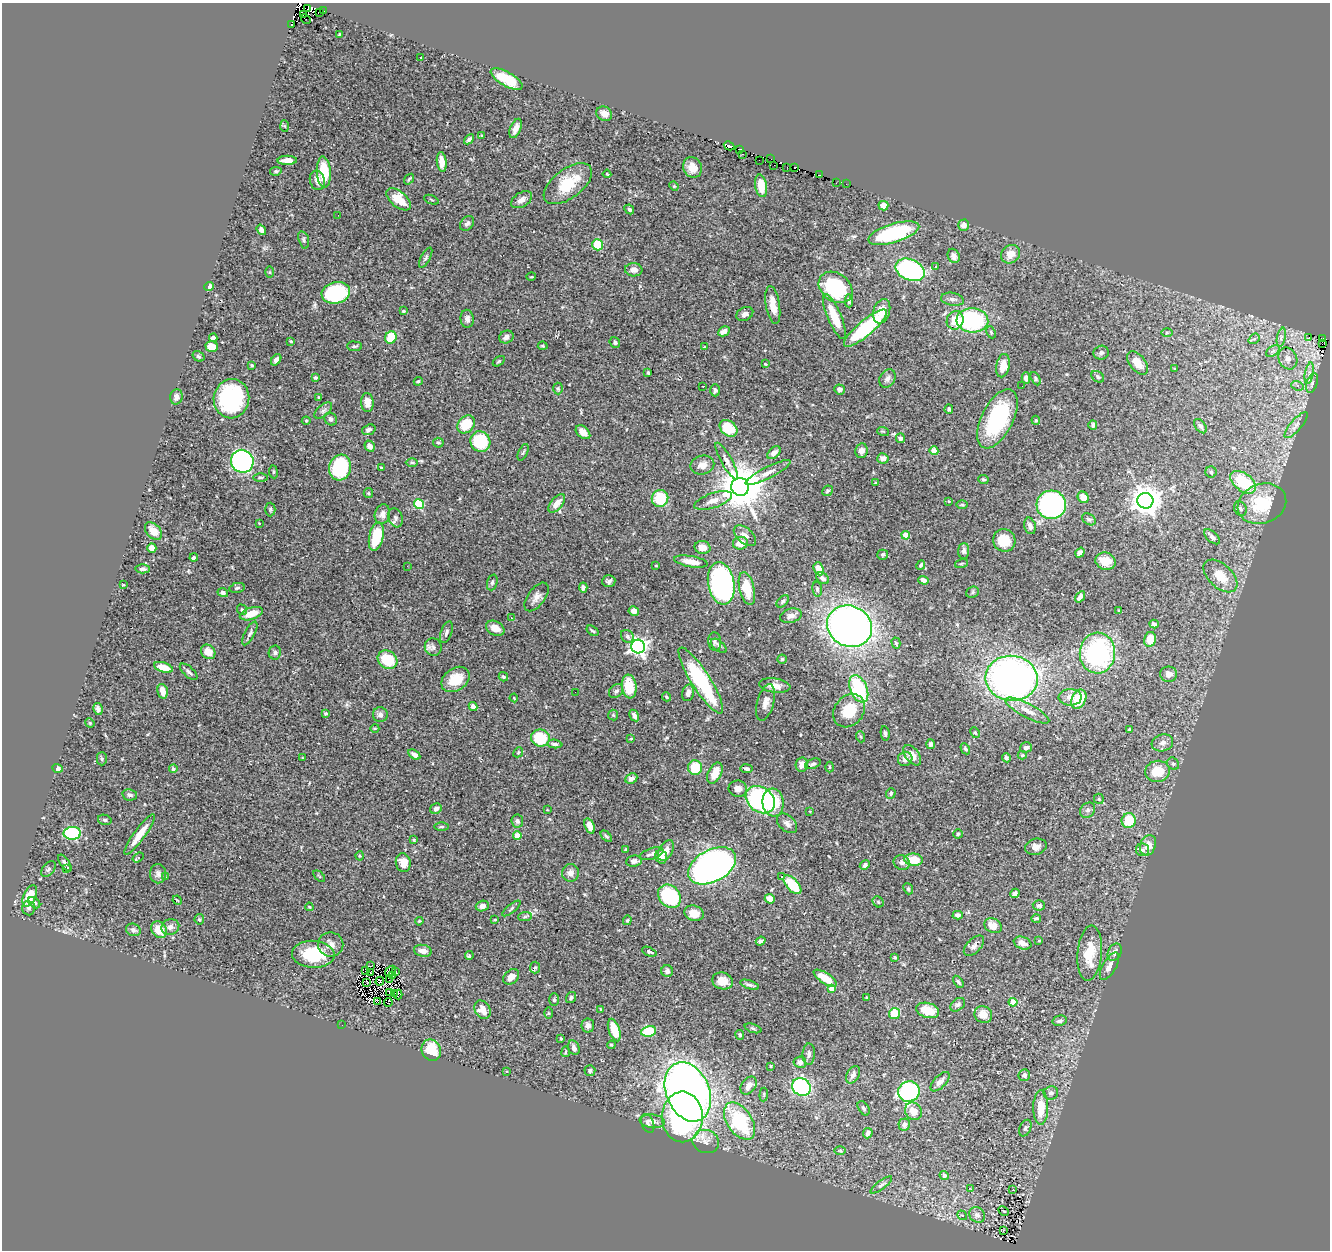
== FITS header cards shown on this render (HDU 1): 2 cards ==
NAXIS1  =                 1328
NAXIS2  =                 1248

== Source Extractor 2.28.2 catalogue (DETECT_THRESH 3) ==
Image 1328 x 1248 px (HDU 1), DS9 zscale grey, 1 PNG px = 1 image px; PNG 1332 x 1252 px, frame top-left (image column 1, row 1248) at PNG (2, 3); each listed source drawn as its Kron ellipse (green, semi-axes under 4 px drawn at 4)
Background 0.606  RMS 0.027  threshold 0.0796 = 3 sigma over >= 5 px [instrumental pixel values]
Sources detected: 465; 9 with non-positive FLUX_AUTO (blend fragments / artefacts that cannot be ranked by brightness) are neither listed nor drawn; the other 456 listed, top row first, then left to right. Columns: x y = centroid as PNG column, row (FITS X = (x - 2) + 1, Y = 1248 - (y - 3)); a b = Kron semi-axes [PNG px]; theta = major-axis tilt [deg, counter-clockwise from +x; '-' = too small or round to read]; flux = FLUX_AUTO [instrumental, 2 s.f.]
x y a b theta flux
308 9 3 2 - 12
324 11 2 2 - 1.2
319 12 3 2 - 3.6
303 15 3 2 - 42
306 19 5 2 - 11
291 24 2 2 - 37
339 34 4 2 - 1.5
421 57 3 2 - 1.1
507 79 18 7 -29 47
604 114 8 7 - 11
285 126 6 4 -86 2.5
516 128 10 5 67 13
482 135 3 3 - 1.8
469 139 6 4 42 4.5
729 146 5 3 - 13
740 149 4 3 - 42
742 154 2 2 - 1.3
771 158 2 2 - 2.2
287 160 9 4 1 15
759 160 2 2 - 0.76
442 162 10 5 -83 19
774 165 2 2 - 2.7
693 167 10 9 - 19
787 167 2 2 - 1.3
795 167 3 2 - 41
276 171 6 4 9 3
324 172 15 7 -87 64
607 174 4 2 - 1.4
819 175 2 2 - 3.2
409 179 6 3 54 2.2
317 180 10 7 -78 11
836 183 3 2 - 1.3
568 184 28 14 37 62
846 184 2 2 - 0.8
674 186 5 4 - 2
761 186 11 6 -80 29
399 199 14 8 -40 39
431 200 7 2 -21 1.6
521 200 11 7 32 10
883 206 5 5 - 15
629 209 5 4 - 3.7
338 215 2 2 - 5.4
467 223 8 6 47 5.3
963 225 5 5 - 12
261 230 6 4 -53 5.9
894 233 26 9 17 150
304 240 9 5 -74 4.1
598 245 5 5 - 51
1010 254 10 8 36 21
954 256 7 5 -64 7.9
426 258 11 4 61 3.9
936 267 3 2 - 1.8
634 270 8 6 -4 9.5
910 270 15 10 -25 230
269 272 5 4 - 1.7
531 277 5 3 - 1.5
209 287 5 4 - 11
836 287 18 14 -37 130
336 293 14 10 13 170
952 299 11 6 -10 6.7
849 301 6 4 -88 3.1
773 305 19 7 -81 21
404 311 4 3 - 2.5
882 311 12 8 71 27
745 314 9 6 28 7.8
834 316 24 7 -67 49
467 319 9 6 -86 7.1
955 320 9 8 - 36
972 320 16 12 -4 180
865 328 27 7 40 160
724 331 6 4 28 8.5
991 332 6 4 -65 2.7
1167 332 5 3 - 2.1
391 337 6 5 - 53
506 337 7 6 - 7.3
1281 337 9 4 77 4.9
213 338 4 3 - 5
1309 338 4 2 - 1.6
1322 338 3 2 - 5.3
1254 339 6 4 39 3.4
291 341 3 3 - 2
615 342 5 5 - 4.7
1322 344 3 2 - 21
354 346 7 5 -3 3.5
543 346 5 3 - 1.7
212 347 6 5 - 33
704 347 3 3 - 1.5
1273 351 7 5 34 4.3
1101 353 8 7 - 4.7
198 356 6 5 - 3.2
1288 359 11 9 -64 6.7
276 360 6 4 52 6.6
499 361 7 3 35 2.1
1138 363 13 8 -52 25
765 364 4 3 - 1.5
252 365 3 3 - 2.6
1003 366 12 6 79 21
1175 369 4 2 - 1.3
648 373 3 3 - 2.3
1309 373 11 3 80 5.7
1098 377 7 5 -38 3.8
315 378 3 3 - 3.2
1026 378 5 4 - 7.2
887 379 10 7 58 7.4
1036 379 7 4 -63 2.7
418 381 4 3 - 2.1
1312 383 10 5 72 6.1
703 386 3 2 - 2
1022 386 2 2 - 0.78
1297 386 6 4 -21 3.4
558 389 6 5 - 2.7
840 389 5 5 - 6.5
715 390 6 4 -89 4.3
176 397 7 6 - 8.4
319 397 4 3 - 1.9
231 399 20 17 81 200
367 402 9 6 -87 15
949 409 4 4 - 3
323 410 10 5 41 6.2
331 419 7 6 - 5.6
997 419 32 15 63 160
1036 420 4 4 - 1.9
306 421 4 4 - 1.6
466 424 10 7 49 55
1093 425 5 3 - 3.4
1296 425 16 5 49 8.7
1200 426 8 5 -52 4.4
728 428 10 7 -39 49
369 430 7 5 20 5.8
883 431 6 3 -19 1.9
583 432 8 5 -41 15
900 438 5 4 - 5.7
480 442 10 10 - 110
438 443 5 5 - 3.2
370 446 6 5 - 11
862 451 7 6 - 9.1
934 451 4 4 - 42
523 452 9 4 65 3
774 453 8 5 43 9
883 458 6 5 - 9.8
242 461 11 11 - 550
727 461 21 5 -61 10
412 462 6 4 -1 2.6
702 465 12 9 13 15
340 468 13 11 73 130
381 468 3 3 - 1.7
273 472 6 3 -83 2.2
1211 472 5 5 - 2.6
768 473 25 5 27 16
260 477 7 3 0 2.5
983 479 5 4 - 2.8
1243 482 14 9 -37 80
875 483 3 3 - 1.6
740 487 9 9 - 7700
827 491 6 5 - 2.7
368 493 5 4 - 2
1083 497 6 5 - 20
660 498 8 8 - 68
713 500 20 7 19 16
949 501 3 3 - 1.4
1145 501 8 8 - 2500
557 503 11 6 50 15
419 504 5 4 - 100
1262 504 25 19 20 76
962 505 6 4 -1 2.4
1051 505 15 14 - 360
1240 508 8 6 -59 4
270 509 7 5 89 3.1
382 514 10 7 73 8
395 518 10 7 -71 5.6
1089 519 7 5 -32 3.8
259 523 3 2 - 1.1
1030 526 8 5 -76 8.4
153 531 10 6 -48 19
906 535 4 4 - 34
745 536 13 7 -41 11
376 537 14 7 78 63
1212 537 9 5 -43 7.3
1004 540 11 11 - 38
740 543 7 6 - 24
702 547 8 6 -13 17
152 548 5 4 - 19
964 551 8 5 86 6.2
1080 553 5 4 - 5.9
883 555 5 5 - 2.7
194 558 4 3 - 3
1105 561 10 8 -15 25
691 562 17 5 -10 19
961 564 6 3 19 1.9
921 565 5 3 - 3.2
407 566 2 2 - 4.4
656 566 3 2 - 1.2
143 569 7 4 2 5.7
819 569 7 5 -68 18
1220 576 20 12 -43 37
823 578 7 5 -34 6.3
923 580 5 4 - 11
609 581 6 6 - 5.5
492 582 8 5 72 4.1
721 583 21 13 -80 480
123 585 3 2 - 1.5
237 588 8 5 11 3.8
583 588 5 4 - 4.5
747 589 17 7 -77 47
817 589 7 5 -81 3.3
972 592 6 5 - 3
223 593 5 4 - 7.3
536 597 16 8 54 12
1080 597 6 4 57 6.8
783 601 7 5 45 3.5
242 610 5 4 - 3.4
634 611 5 4 - 12
1119 611 3 3 - 1.9
251 614 12 6 18 23
791 616 11 7 15 8.9
511 618 3 2 - 4.1
1154 624 4 4 - 4.9
849 626 23 20 -25 1100
495 628 10 7 -27 18
592 631 6 3 -35 2.6
446 632 11 5 72 5.7
250 633 13 5 62 5.5
627 636 7 5 -46 4.5
1150 639 7 6 - 29
715 641 9 6 -84 4.8
896 643 5 4 - 2.7
719 646 9 5 -40 4.2
433 647 9 8 - 7.3
638 647 7 7 - 750
208 652 8 6 -46 21
275 653 7 6 - 4.2
1097 653 20 17 86 260
782 659 4 4 - 2.7
387 660 10 8 -35 62
163 667 10 5 -18 31
189 672 11 5 -42 5.1
1169 674 8 7 - 11
503 677 5 4 - 3.6
1012 678 26 22 -5 870
455 679 15 11 35 40
701 680 38 9 -57 180
629 686 12 7 -83 48
775 686 16 7 -8 16
859 689 14 8 -67 130
163 691 7 5 -76 17
616 691 8 6 43 4.8
575 692 2 2 - 0.88
688 693 8 5 75 8.3
666 697 4 3 - 2.2
1070 697 11 8 -1 13
514 698 4 2 - 1.4
1079 699 10 7 65 46
765 702 19 8 74 14
473 706 4 4 - 6.7
98 709 6 4 -78 5.1
849 711 18 14 50 51
1027 711 24 7 -27 20
326 713 3 3 - 2.4
380 715 7 7 - 6.6
613 715 5 5 - 2.2
634 715 6 4 -58 6.9
90 723 5 4 - 1.9
375 728 4 3 - 1.4
1129 729 4 3 - 1.7
885 733 7 4 -81 3.8
975 733 5 4 - 2.4
861 737 6 3 -70 2
540 738 9 8 - 82
631 739 4 2 - 1.1
1162 743 11 8 16 9.5
555 744 8 4 -5 4.2
930 744 5 4 - 5.1
1026 747 6 5 - 5
965 749 6 4 -59 3.4
518 752 5 4 - 2.4
414 754 6 4 -34 8.7
912 755 12 6 -52 16
1022 755 4 4 - 2.3
302 758 3 2 - 1.3
1006 758 5 4 - 4.8
102 759 6 5 - 3.2
905 759 7 7 - 8.5
813 764 8 5 22 4.3
1173 764 6 5 - 3.3
802 765 7 6 - 15
695 767 7 7 - 49
829 767 5 3 - 2.1
58 768 5 4 - 8.2
173 769 4 4 - 5.1
747 769 6 4 -8 4.1
1157 771 12 10 8 39
715 773 11 6 63 25
631 778 6 5 - 8.6
738 789 9 8 - 11
891 793 5 4 - 2.8
130 795 7 5 -12 5.9
1099 799 5 5 - 2.5
760 800 16 12 -38 260
773 803 14 10 -83 71
436 809 6 5 - 7.4
547 810 3 3 - 1.4
1088 810 8 6 47 5.4
810 811 3 3 - 1.4
105 820 7 5 -14 3
517 821 6 6 - 4.4
1129 821 7 7 - 58
787 823 12 7 -43 7.8
590 826 8 4 -70 13
442 827 7 3 0 3.1
72 833 9 6 1 190
958 834 4 4 - 2.3
140 835 24 5 54 30
517 836 4 4 - 34
606 836 7 4 -43 3.1
414 840 3 3 - 1.6
1148 845 11 7 68 21
1036 847 11 8 15 12
625 850 3 3 - 1.9
666 850 11 6 60 11
1142 850 6 6 - 6.1
652 854 12 5 18 7.4
360 856 4 4 - 2
138 857 6 3 36 4.6
661 857 7 5 -72 20
914 860 9 6 -5 39
634 861 8 5 6 7.6
902 862 8 7 - 7.6
65 863 10 4 -56 5.5
403 863 9 7 -78 22
865 865 5 4 - 4.1
712 866 26 16 28 1100
48 869 9 5 50 4.2
66 869 3 2 - 25
571 873 9 8 - 10
158 874 9 8 - 6.7
319 876 7 3 -44 2.2
165 877 3 3 - 3
781 877 3 2 - 2.1
792 885 11 6 -48 58
908 889 6 4 -67 2.9
1015 893 5 4 - 4.9
30 896 11 6 65 37
669 896 13 10 -46 150
770 899 5 4 - 12
177 900 5 2 - 1.3
878 902 6 5 - 2.9
34 903 7 4 -41 4.4
1039 905 6 5 - 5
482 906 7 5 18 7.9
309 907 4 3 - 2
29 908 7 6 - 4.7
511 908 11 4 38 3.2
694 913 10 7 -19 22
958 915 5 4 - 4.7
525 917 7 4 2 3.6
1036 918 5 4 - 3.6
199 919 5 4 - 2.6
495 920 4 2 - 1.5
627 920 5 4 - 2.1
419 921 4 3 - 1.7
993 926 9 7 -27 16
170 927 9 8 - 7.7
133 930 7 6 - 5.3
159 930 9 7 -52 29
761 941 5 3 - 4.2
1039 941 3 3 - 1.5
1023 943 9 6 -21 14
331 944 12 12 - 14
974 946 12 7 46 7.1
423 951 9 6 -9 12
649 952 7 3 -24 3.9
1115 952 9 6 63 9.6
1090 953 27 12 85 48
313 954 21 13 -3 77
469 955 4 3 - 9.4
895 957 4 3 - 2.2
370 966 3 2 - 1.3
1109 966 15 6 60 12
535 967 6 5 - 2.4
366 970 4 2 - 1.8
390 971 6 3 37 3.1
667 971 6 6 - 4.7
370 972 3 2 - 1.7
396 972 4 2 - 1.9
392 976 3 2 - 1.2
511 977 9 6 42 12
825 978 13 5 -33 28
390 980 3 2 - 0.99
380 981 4 2 - 1.5
722 981 10 8 -16 18
367 982 3 2 - 1
958 982 7 3 -56 2.8
749 985 10 3 -17 4.8
832 989 4 4 - 17
389 992 3 2 - 0.75
395 994 3 2 - 1.4
398 995 5 3 - 2.4
571 997 6 5 - 3.4
867 998 3 3 - 1.8
554 1000 6 5 - 3.1
378 1002 3 2 - 0.36
1013 1002 4 4 - 49
388 1003 4 2 - 1.6
958 1005 8 6 38 4
601 1009 4 3 - 2
482 1010 10 7 -57 18
928 1010 12 7 -16 36
548 1013 6 4 -90 2.1
895 1014 5 5 - 36
983 1015 9 8 - 20
1060 1021 7 5 14 5.9
342 1025 2 2 - 24
588 1026 7 6 - 8.3
753 1028 9 4 -19 2.9
614 1030 12 5 -70 40
649 1031 7 5 10 68
740 1035 5 4 - 3.5
561 1039 3 2 - 2
611 1045 4 3 - 2
574 1048 7 5 -68 6.5
431 1050 11 9 -67 42
566 1052 5 3 - 2.1
809 1054 10 6 89 6.4
800 1062 6 5 - 8.9
771 1066 4 3 - 1.8
507 1071 3 3 - 1.4
590 1071 5 5 - 4
853 1075 9 6 62 7.7
1024 1075 6 5 - 6.2
940 1082 12 6 46 9.4
749 1085 10 7 53 15
801 1087 10 8 -31 280
909 1091 11 10 - 220
688 1092 31 21 -68 1600
1051 1093 7 6 - 6.2
764 1094 7 4 85 2.4
864 1108 8 5 -56 3.6
1041 1108 17 7 89 37
913 1111 9 8 - 19
682 1117 25 20 90 350
652 1121 12 6 -7 9.3
740 1121 21 12 -56 140
648 1123 10 6 -71 4.5
904 1125 6 6 - 8.8
1025 1128 9 5 66 4.1
868 1133 5 4 - 6.6
706 1142 13 11 -19 16
840 1150 6 3 -2 1.8
944 1175 4 4 - 7.7
881 1185 13 4 36 4.7
971 1189 3 2 - 5
1013 1190 2 2 - 1.3
1003 1211 6 2 -27 1.4
962 1215 5 4 - 2.7
977 1215 8 7 - 8.9
1003 1230 3 2 - 2.6
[9 non-positive-flux detections neither listed nor drawn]